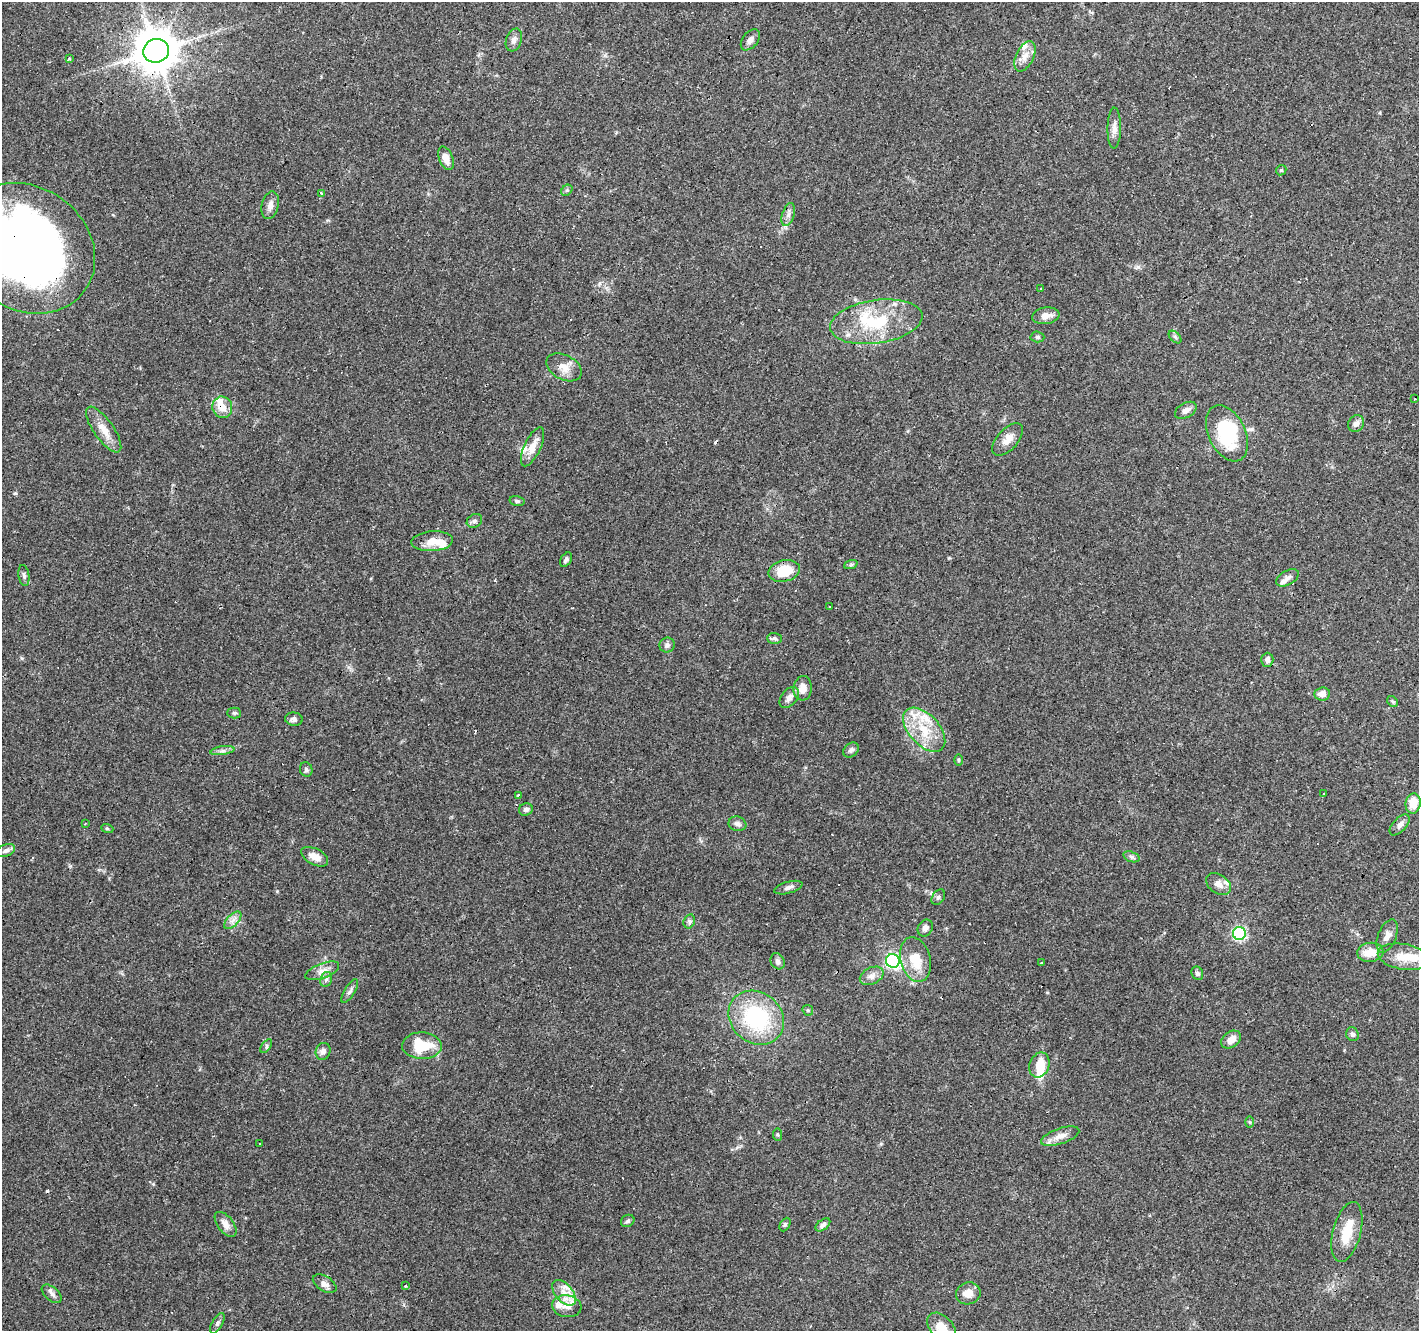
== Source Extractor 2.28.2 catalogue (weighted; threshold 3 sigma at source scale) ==
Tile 10 of 4 x 4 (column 2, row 3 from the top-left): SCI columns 1417-2833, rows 1530-2858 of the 5670 x 5783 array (HDU 1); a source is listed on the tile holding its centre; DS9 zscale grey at full resolution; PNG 1421 x 1333 px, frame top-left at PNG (2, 2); each listed source drawn as its Kron ellipse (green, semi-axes under 4 px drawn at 4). Shown black and unused: <1% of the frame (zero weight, under 3 of 4 exposures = <1% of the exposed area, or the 3 px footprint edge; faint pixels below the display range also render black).
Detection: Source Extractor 2.28.2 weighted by HDU 2 'WHT'; one run over the whole footprint, this tile lists its part. Background 0.0903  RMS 0.0053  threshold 0.0239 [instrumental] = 3 sigma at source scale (4.5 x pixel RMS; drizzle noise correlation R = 1.50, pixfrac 1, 0.0396/0.0396 arcsec/px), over >= 5 px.
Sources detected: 140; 3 inside a brighter object's white glare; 18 cosmic-ray / hot-pixel residue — neither listed nor drawn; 14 inside a brighter listed object's ellipse — not listed separately; the other 105 listed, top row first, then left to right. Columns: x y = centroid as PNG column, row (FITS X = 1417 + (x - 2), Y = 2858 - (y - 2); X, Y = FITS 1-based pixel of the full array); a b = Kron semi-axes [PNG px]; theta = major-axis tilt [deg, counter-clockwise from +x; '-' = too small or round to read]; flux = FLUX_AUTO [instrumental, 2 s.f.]
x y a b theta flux
514 40 12 7 71 2.6
750 40 12 7 51 2.8
156 51 13 11 18 1900
1025 56 16 9 64 4.7
69 59 3 3 - 1.2
1114 128 20 6 89 3.6
446 158 12 7 -68 5
1281 170 6 4 43 0.65
567 190 6 4 42 0.94
321 193 3 2 - 1.6
270 205 14 8 76 3.3
788 215 12 6 72 2.3
26 248 72 61 -36 390
1040 288 3 2 - 0.55
1046 316 14 8 9 4.2
876 322 46 21 8 32
1037 337 7 5 -3 1.1
1175 337 7 4 -46 1
564 367 19 12 -27 6.2
1415 399 2 2 - 0.5
222 407 11 10 - 5.6
1186 410 12 7 30 2.7
1356 423 8 7 - 2.8
104 430 27 10 -55 7.4
1227 433 30 18 -65 42
1008 439 20 10 48 5.3
532 447 21 8 65 6.7
517 501 7 4 -14 1.1
474 521 8 6 31 1.6
432 541 21 10 4 7.7
566 560 8 5 57 1.5
851 564 7 4 20 0.87
784 571 16 10 13 14
24 575 11 5 -80 1.4
1287 578 12 7 29 2.3
830 607 3 2 - 0.74
775 638 7 5 -1 1.2
667 645 7 7 - 1.8
1267 660 7 6 - 2.4
803 688 12 9 86 5
1322 694 8 6 7 3.5
789 697 12 7 51 2.9
1392 701 6 4 -45 0.87
234 713 7 5 -1 0.93
294 719 9 6 -7 2.1
924 730 26 15 -48 18
851 750 9 6 42 1.5
222 751 12 4 9 1.8
959 760 6 4 -90 0.65
306 770 7 6 - 1.3
1324 794 3 2 - 0.53
519 795 4 3 - 1.5
1413 803 10 7 81 8.5
526 809 7 6 - 1.7
85 823 3 2 - 0.66
737 824 9 7 -19 2.3
1400 825 13 6 47 2.7
107 828 6 4 -19 0.69
6 851 10 6 21 1.7
315 857 14 8 -28 5.3
1131 857 8 5 -20 1.2
1219 884 14 9 -34 3.9
788 888 14 6 15 2.1
938 897 8 6 54 1.3
233 920 11 5 45 2.5
689 921 7 5 72 1.3
925 928 9 7 59 2
1239 933 6 6 - 74
1387 936 17 9 68 3.9
1370 952 13 9 5 8.3
1403 957 26 12 -9 11
915 959 23 15 -75 14
778 961 8 6 -62 1.6
893 961 7 6 - 100
1041 962 3 2 - 0.9
322 971 18 7 21 4
1197 973 7 5 -64 1.4
872 976 12 8 26 3.2
326 979 8 5 68 1.6
350 991 13 5 59 1.8
808 1010 6 5 - 0.75
756 1018 29 25 -40 52
1352 1034 7 6 - 1.5
1231 1040 11 7 34 4.6
266 1046 8 4 55 0.99
422 1046 20 13 -2 18
323 1051 8 7 - 2.5
1039 1065 13 9 68 9.4
1249 1122 5 3 - 0.55
777 1135 6 4 -84 0.78
1060 1136 20 7 18 4.7
259 1143 3 3 - 1
628 1221 7 6 - 1.2
226 1224 14 8 -53 3.9
785 1225 7 5 62 1
823 1225 8 5 39 2.1
1347 1232 31 14 75 13
325 1284 13 7 -31 2.7
405 1286 3 2 - 0.77
564 1293 15 8 -50 5.8
968 1293 12 11 - 5.5
52 1294 12 6 -41 2.2
567 1306 15 11 -8 5.2
217 1323 11 5 61 1.6
942 1328 17 11 -48 9.7
Overlapping masked pixels (flux is a lower limit): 3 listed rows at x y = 156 51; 26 248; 222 407
Isophote crosses this tile's border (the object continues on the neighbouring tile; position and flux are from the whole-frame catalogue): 2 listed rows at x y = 26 248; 942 1328